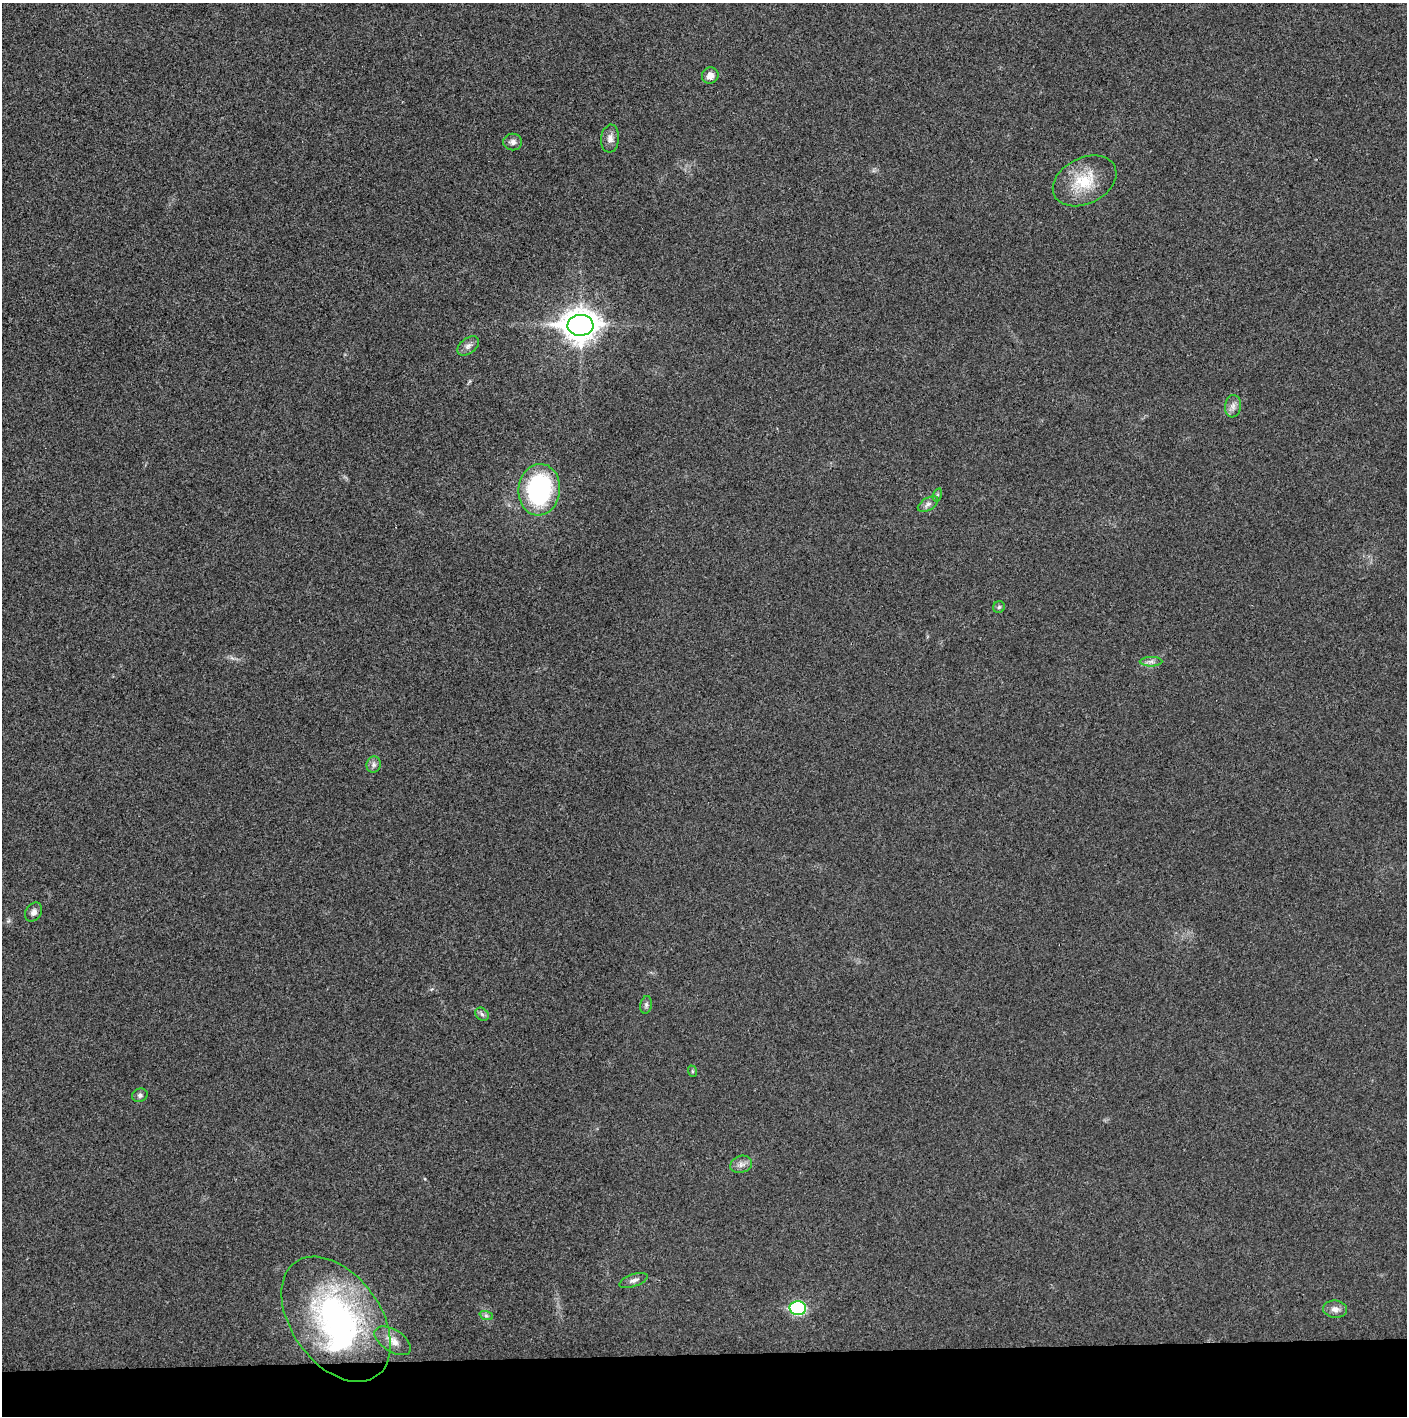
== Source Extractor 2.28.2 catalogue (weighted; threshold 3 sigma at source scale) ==
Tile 8 of 3 x 3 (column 2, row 3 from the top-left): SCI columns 1414-2818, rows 1-1414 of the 4227 x 4252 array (HDU 1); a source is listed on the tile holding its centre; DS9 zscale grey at full resolution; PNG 1409 x 1418 px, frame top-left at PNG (2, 3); each listed source drawn as its Kron ellipse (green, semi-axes under 4 px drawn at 4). Shown black and unused: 4% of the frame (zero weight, under 3 of 4 exposures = <1% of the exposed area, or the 3 px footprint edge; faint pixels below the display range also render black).
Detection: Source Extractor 2.28.2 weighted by HDU 2 'WHT'; one run over the whole footprint, this tile lists its part. Background 0.0248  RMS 0.006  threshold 0.0269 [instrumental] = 3 sigma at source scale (4.5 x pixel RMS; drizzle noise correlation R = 1.50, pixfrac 1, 0.05/0.05 arcsec/px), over >= 5 px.
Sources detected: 26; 1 inside a brighter object's white glare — neither listed nor drawn; the other 25 listed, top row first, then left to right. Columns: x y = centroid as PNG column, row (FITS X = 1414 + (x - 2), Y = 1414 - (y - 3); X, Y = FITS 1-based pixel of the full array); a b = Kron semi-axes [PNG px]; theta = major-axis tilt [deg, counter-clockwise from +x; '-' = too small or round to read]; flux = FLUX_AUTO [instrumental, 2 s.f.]
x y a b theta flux
710 76 8 7 - 4.2
610 139 14 9 84 3.7
513 142 9 8 - 2.5
1085 181 34 23 27 23
580 325 13 10 3 950
468 346 12 7 39 3.1
1233 406 11 8 82 3.1
539 490 26 21 85 82
937 495 7 4 71 0.91
928 504 11 6 29 2.2
999 607 6 5 - 1
1151 662 11 4 0 2.2
374 765 8 7 - 2
34 912 10 7 55 2.6
646 1005 9 5 81 1.5
482 1014 7 6 - 1.4
692 1071 6 3 -72 0.65
140 1095 8 6 27 1.6
741 1164 11 8 20 3.1
633 1280 15 6 18 2.6
798 1308 8 7 - 69
1335 1309 12 8 -9 3.4
486 1315 7 4 -19 1.3
336 1319 70 44 -54 150
393 1341 20 11 -33 6.5